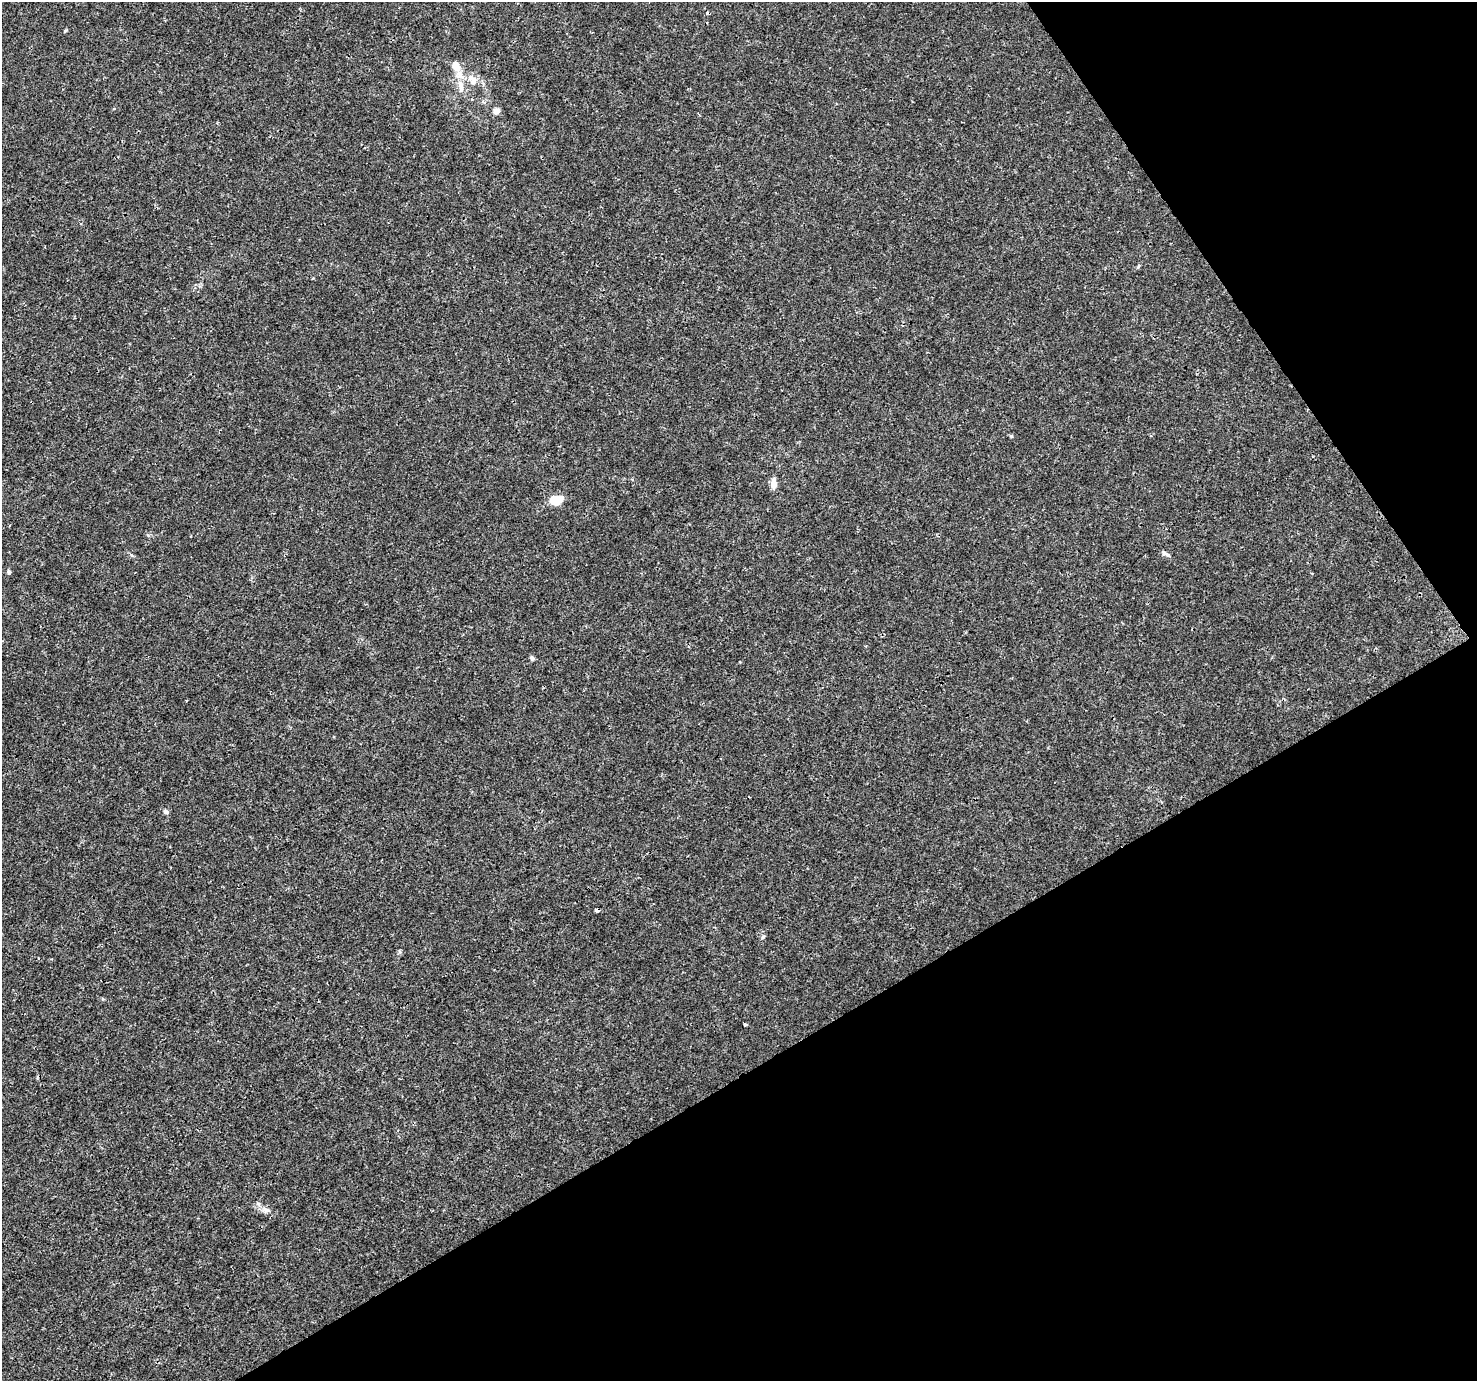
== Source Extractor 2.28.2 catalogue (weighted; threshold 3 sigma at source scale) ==
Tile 12 of 4 x 4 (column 4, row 3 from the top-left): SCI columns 4430-5904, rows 1562-2940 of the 5904 x 5819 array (HDU 1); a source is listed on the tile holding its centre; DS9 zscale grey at full resolution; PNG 1479 x 1383 px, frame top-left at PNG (2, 2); no overlay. Shown black and unused: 30% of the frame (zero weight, under 3 of 4 exposures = <1% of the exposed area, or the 3 px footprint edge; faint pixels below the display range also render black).
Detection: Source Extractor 2.28.2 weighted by HDU 2 'WHT'; one run over the whole footprint, this tile lists its part. Background 0.00295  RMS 0.0011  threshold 0.00484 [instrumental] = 3 sigma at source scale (4.5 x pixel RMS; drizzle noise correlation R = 1.50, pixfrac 1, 0.0396/0.0396 arcsec/px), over >= 5 px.
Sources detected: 19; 1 cosmic-ray / hot-pixel residue — not listed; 2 inside a brighter listed object's ellipse — not listed separately; the other 16 listed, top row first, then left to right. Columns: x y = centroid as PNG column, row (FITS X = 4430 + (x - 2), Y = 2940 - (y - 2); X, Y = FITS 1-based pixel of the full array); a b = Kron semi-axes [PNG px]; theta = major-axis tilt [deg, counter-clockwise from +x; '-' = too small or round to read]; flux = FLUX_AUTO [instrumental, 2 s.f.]
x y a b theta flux
65 31 5 3 - 0.12
456 66 13 8 -56 1
473 80 16 11 -61 1.1
461 86 16 7 -79 0.87
496 111 9 7 37 0.44
1011 436 5 4 - 0.11
774 483 15 7 88 0.67
556 500 14 11 10 1.6
1168 555 7 5 -16 0.22
9 572 5 5 - 0.25
532 658 8 5 -59 0.21
165 812 7 6 - 0.25
597 910 4 3 - 0.39
763 937 6 5 - 0.16
745 1025 3 3 - 0.21
266 1210 12 6 -23 0.54
Overlapping masked pixels (flux is a lower limit): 1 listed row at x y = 597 910